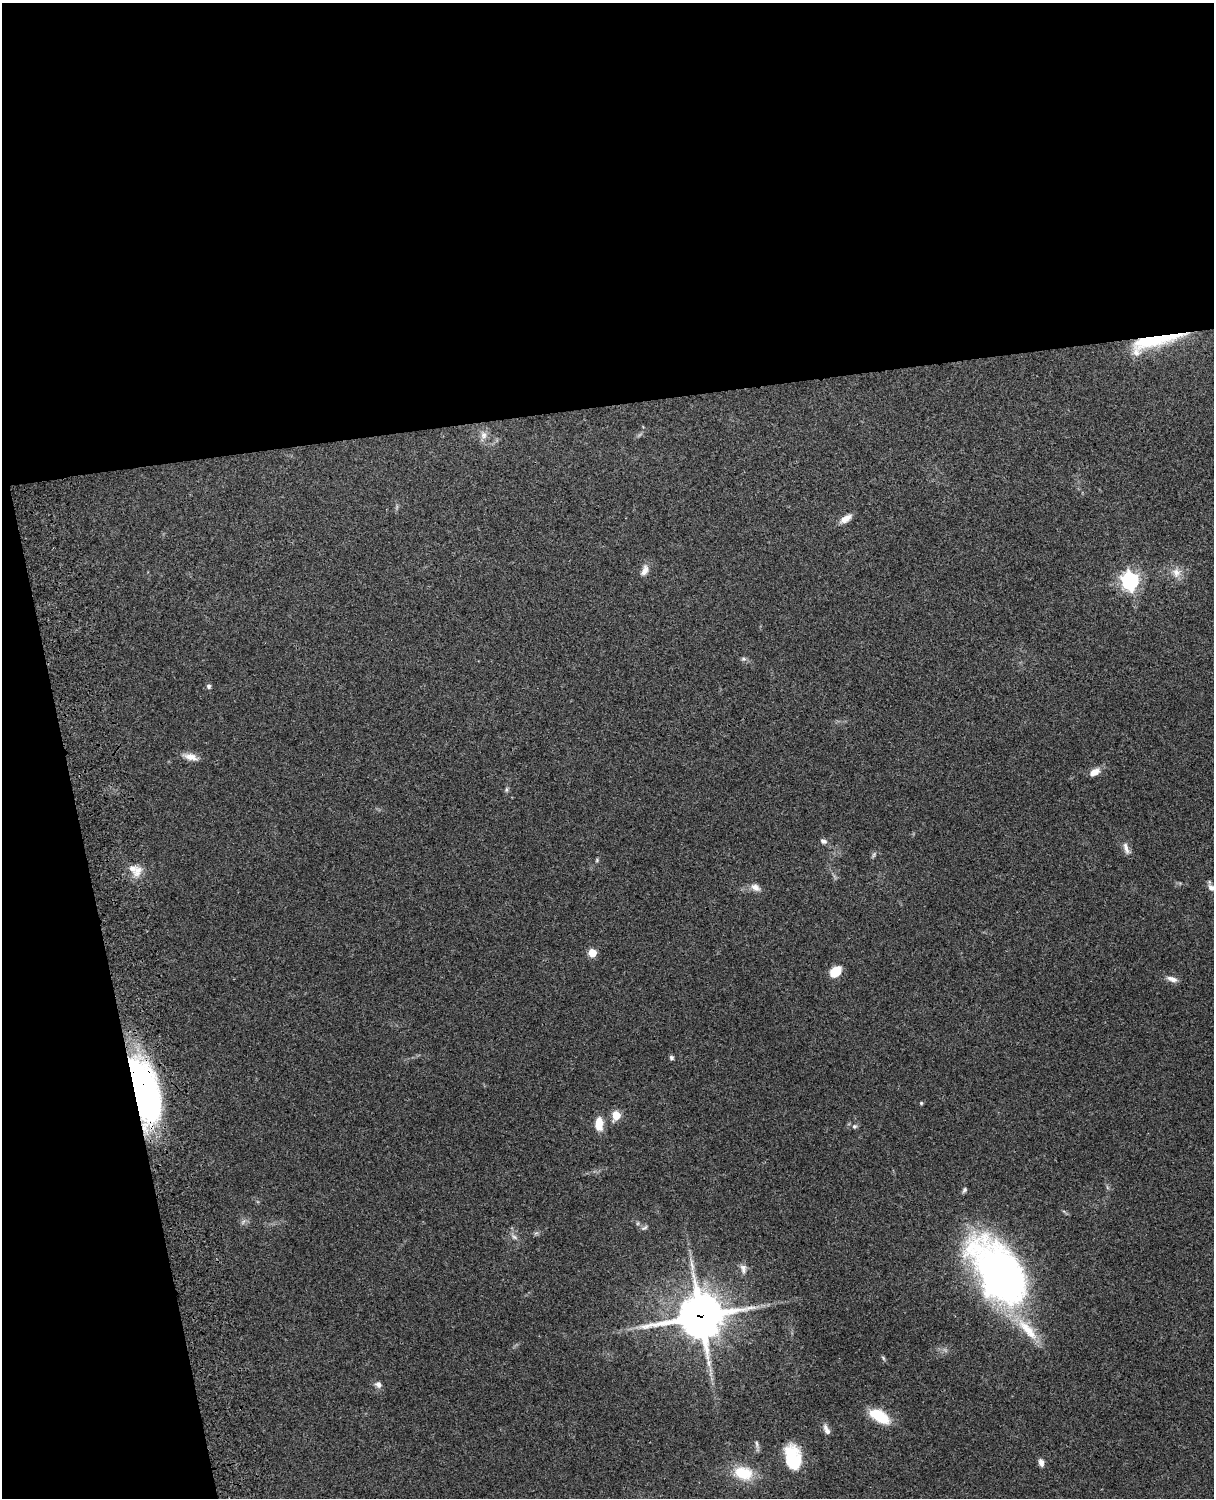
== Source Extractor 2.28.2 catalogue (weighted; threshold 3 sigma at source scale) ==
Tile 1 of 4 x 3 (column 1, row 1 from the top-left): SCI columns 120-1331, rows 3155-4650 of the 5089 x 4927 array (HDU 1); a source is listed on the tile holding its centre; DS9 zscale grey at full resolution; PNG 1216 x 1500 px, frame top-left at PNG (2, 3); no overlay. Shown black and unused: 33% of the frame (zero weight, under 3 of 4 exposures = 6% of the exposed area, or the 3 px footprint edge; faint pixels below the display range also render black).
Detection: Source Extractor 2.28.2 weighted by HDU 2 'WHT'; one run over the whole footprint, this tile lists its part. Background 0.255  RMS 0.0089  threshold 0.0398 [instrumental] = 3 sigma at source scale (4.5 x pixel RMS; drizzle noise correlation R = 1.50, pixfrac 1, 0.05/0.05 arcsec/px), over >= 5 px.
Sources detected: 46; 1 long thin detection or spike segment (spike, bleed or trail) — not listed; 3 inside a brighter listed object's ellipse — not listed separately; the other 42 listed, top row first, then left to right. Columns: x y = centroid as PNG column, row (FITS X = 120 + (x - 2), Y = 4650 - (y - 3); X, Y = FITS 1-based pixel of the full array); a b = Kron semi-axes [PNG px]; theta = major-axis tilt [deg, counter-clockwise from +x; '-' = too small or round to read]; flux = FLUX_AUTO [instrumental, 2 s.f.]
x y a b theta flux
1154 340 62 12 12 61
483 435 11 9 -78 5.6
846 519 15 7 34 7.1
644 570 15 8 65 5.9
1176 573 14 12 -72 8.7
1130 581 8 7 - 290
743 659 7 5 -6 1.9
209 686 5 5 - 2.1
190 757 20 8 -17 7.9
1095 772 12 7 34 8.3
506 790 8 4 90 1.6
823 841 8 6 -24 2.8
1126 848 18 7 -70 4.9
874 854 9 4 63 1.7
597 860 6 4 50 1.2
138 871 18 11 61 9.4
755 887 13 9 -29 5.5
1212 888 18 8 -26 6.9
592 953 5 5 - 21
836 972 13 9 44 17
1172 979 14 6 -16 5.2
671 1058 5 5 - 2.1
144 1091 65 24 -75 290
921 1103 4 4 - 1.2
616 1115 6 5 - 26
599 1123 15 8 -89 14
854 1126 6 6 - 1.9
964 1190 7 5 62 1.9
644 1228 10 5 27 1.9
514 1237 9 6 -27 2.7
743 1269 13 8 -79 4.8
999 1272 78 42 -55 380
701 1316 17 15 14 2900
883 1358 7 4 -54 1.4
709 1363 10 6 -90 4.3
378 1384 9 8 - 3.6
880 1416 24 12 -31 27
826 1430 14 6 -65 5.1
757 1444 12 4 -89 2.5
793 1457 26 16 -77 40
1041 1463 9 6 -76 4
743 1473 22 15 -14 30
Overlapping masked pixels (flux is a lower limit): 3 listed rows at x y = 1154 340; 144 1091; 701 1316
Isophote crosses this tile's border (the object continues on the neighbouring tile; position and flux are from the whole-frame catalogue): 1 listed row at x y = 1212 888